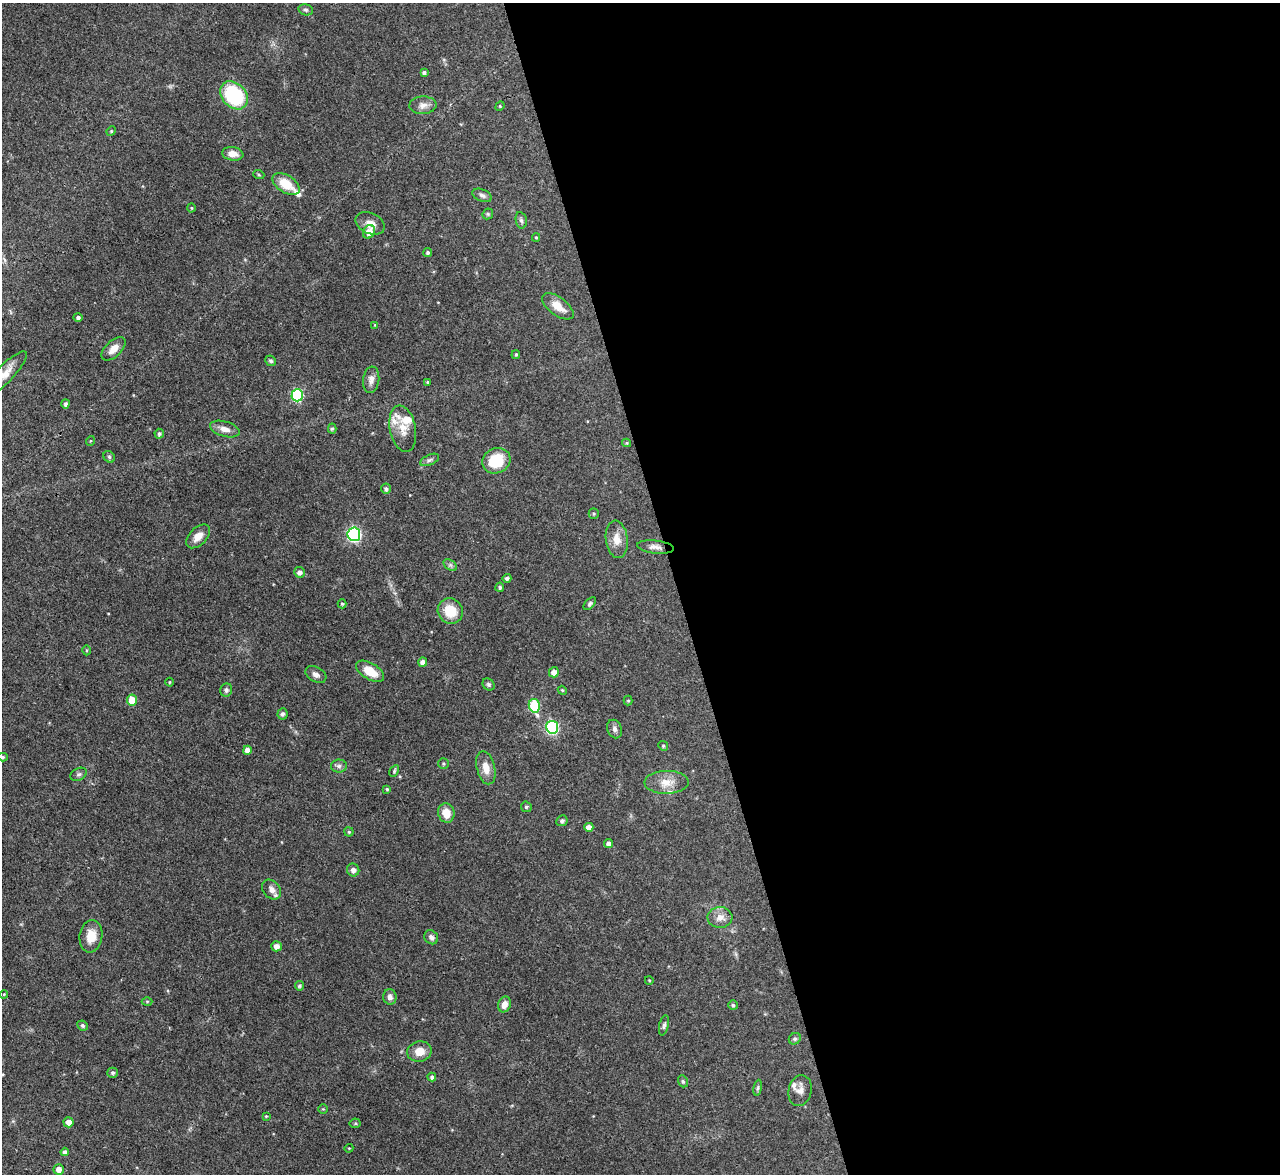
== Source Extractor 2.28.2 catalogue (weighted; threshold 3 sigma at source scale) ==
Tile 8 of 4 x 4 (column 4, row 2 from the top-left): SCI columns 3835-5112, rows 2487-3658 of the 5112 x 5093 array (HDU 1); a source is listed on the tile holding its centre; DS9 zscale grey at full resolution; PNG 1282 x 1176 px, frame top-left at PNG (2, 3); each listed source drawn as its Kron ellipse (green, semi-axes under 4 px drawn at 4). Shown black and unused: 47% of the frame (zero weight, under 3 of 4 exposures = <1% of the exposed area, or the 3 px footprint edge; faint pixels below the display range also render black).
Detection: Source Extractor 2.28.2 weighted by HDU 2 'WHT'; one run over the whole footprint, this tile lists its part. Background 0.0965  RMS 0.0042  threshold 0.019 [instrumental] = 3 sigma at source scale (4.5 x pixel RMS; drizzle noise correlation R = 1.50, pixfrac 1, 0.05/0.05 arcsec/px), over >= 5 px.
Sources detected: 116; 6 inside a brighter listed object's ellipse — not listed separately; the other 110 listed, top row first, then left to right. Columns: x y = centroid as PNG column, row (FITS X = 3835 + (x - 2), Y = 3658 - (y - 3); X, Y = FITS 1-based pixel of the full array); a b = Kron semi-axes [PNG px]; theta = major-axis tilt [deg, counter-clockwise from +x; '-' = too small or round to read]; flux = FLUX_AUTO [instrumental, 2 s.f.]
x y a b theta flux
306 10 7 5 -15 0.86
424 72 4 4 - 0.85
234 95 16 12 -48 31
423 105 13 9 2 2.6
500 106 5 4 - 0.42
111 131 5 4 - 0.48
233 154 10 7 -8 3.3
259 175 5 3 - 0.42
286 184 15 8 -33 8.8
482 195 10 6 -22 1.3
191 208 4 4 - 0.43
488 214 6 5 - 0.62
521 220 8 5 -78 1
370 223 15 10 -25 3.3
369 232 7 5 62 4.6
536 237 4 4 - 0.45
428 253 4 4 - 0.8
558 306 18 9 -37 5.2
78 317 4 4 - 1.1
375 325 4 4 - 0.3
113 349 15 8 44 3.6
516 355 4 3 - 0.55
271 361 6 5 - 0.71
4 374 31 8 46 5.5
371 380 13 8 82 2.3
428 382 4 3 - 0.53
297 395 6 5 - 40
66 404 4 4 - 0.95
225 429 15 7 -16 2.9
332 429 5 4 - 0.73
403 429 23 13 -79 6
159 434 5 4 - 0.95
90 441 5 3 - 0.35
627 443 4 4 - 0.48
109 457 6 5 - 0.74
430 460 10 5 25 1.1
496 461 14 12 26 15
386 489 5 5 - 0.98
594 513 5 5 - 0.6
354 534 7 6 - 69
198 536 14 8 45 3.9
617 539 19 11 -83 4.7
655 547 18 6 -6 2.3
450 565 7 5 -34 0.94
299 572 5 5 - 1.7
507 578 4 4 - 1
500 587 4 4 - 0.86
342 604 4 4 - 0.53
590 604 8 4 46 0.77
450 611 13 12 - 9.5
86 650 5 3 - 0.42
423 662 4 4 - 2.7
370 671 15 8 -31 7.7
554 672 5 5 - 2.7
316 674 11 7 -29 1.9
169 682 4 3 - 0.36
489 684 6 5 - 0.85
226 690 6 6 - 1
562 690 4 3 - 0.42
132 700 5 5 - 7.1
628 701 5 4 - 0.51
534 706 7 5 -77 27
283 714 5 5 - 1.2
552 727 6 6 - 49
615 729 9 7 -67 1.4
663 746 5 4 - 0.55
247 750 4 4 - 2.5
3 757 5 4 - 0.58
443 763 5 5 - 0.6
339 766 8 6 2 1.2
486 768 17 9 -76 4.6
394 771 6 4 62 0.56
79 774 9 6 29 0.92
667 782 22 11 1 5.4
387 789 4 4 - 0.5
526 807 6 5 - 0.59
446 813 10 8 -73 5
562 821 6 5 - 1
589 827 4 4 - 3.1
349 832 4 4 - 0.52
609 844 4 4 - 2
353 870 6 6 - 1.8
272 890 11 8 -49 2.5
720 917 12 10 -2 3.3
91 936 16 11 82 6.1
431 937 7 6 - 1.6
276 946 5 5 - 2.4
649 980 4 3 - 0.35
299 986 4 4 - 0.79
4 994 4 4 - 0.42
390 997 8 6 -81 1.6
147 1001 5 3 - 0.42
504 1004 8 6 71 3
733 1005 5 4 - 0.77
82 1025 5 4 - 0.91
664 1025 10 5 77 1.1
795 1039 6 5 - 0.81
419 1051 12 10 13 4.9
113 1073 5 5 - 0.83
432 1077 4 4 - 1.1
683 1081 6 4 -69 0.6
758 1088 8 4 81 0.77
800 1091 15 11 77 3.1
323 1109 5 4 - 0.49
266 1116 4 3 - 0.35
69 1122 5 5 - 3
355 1123 5 5 - 0.61
349 1148 4 3 - 0.36
65 1152 4 4 - 1.4
59 1169 5 5 - 2.4
Isophote crosses this tile's border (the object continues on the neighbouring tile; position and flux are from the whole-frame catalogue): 2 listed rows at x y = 4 374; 3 757